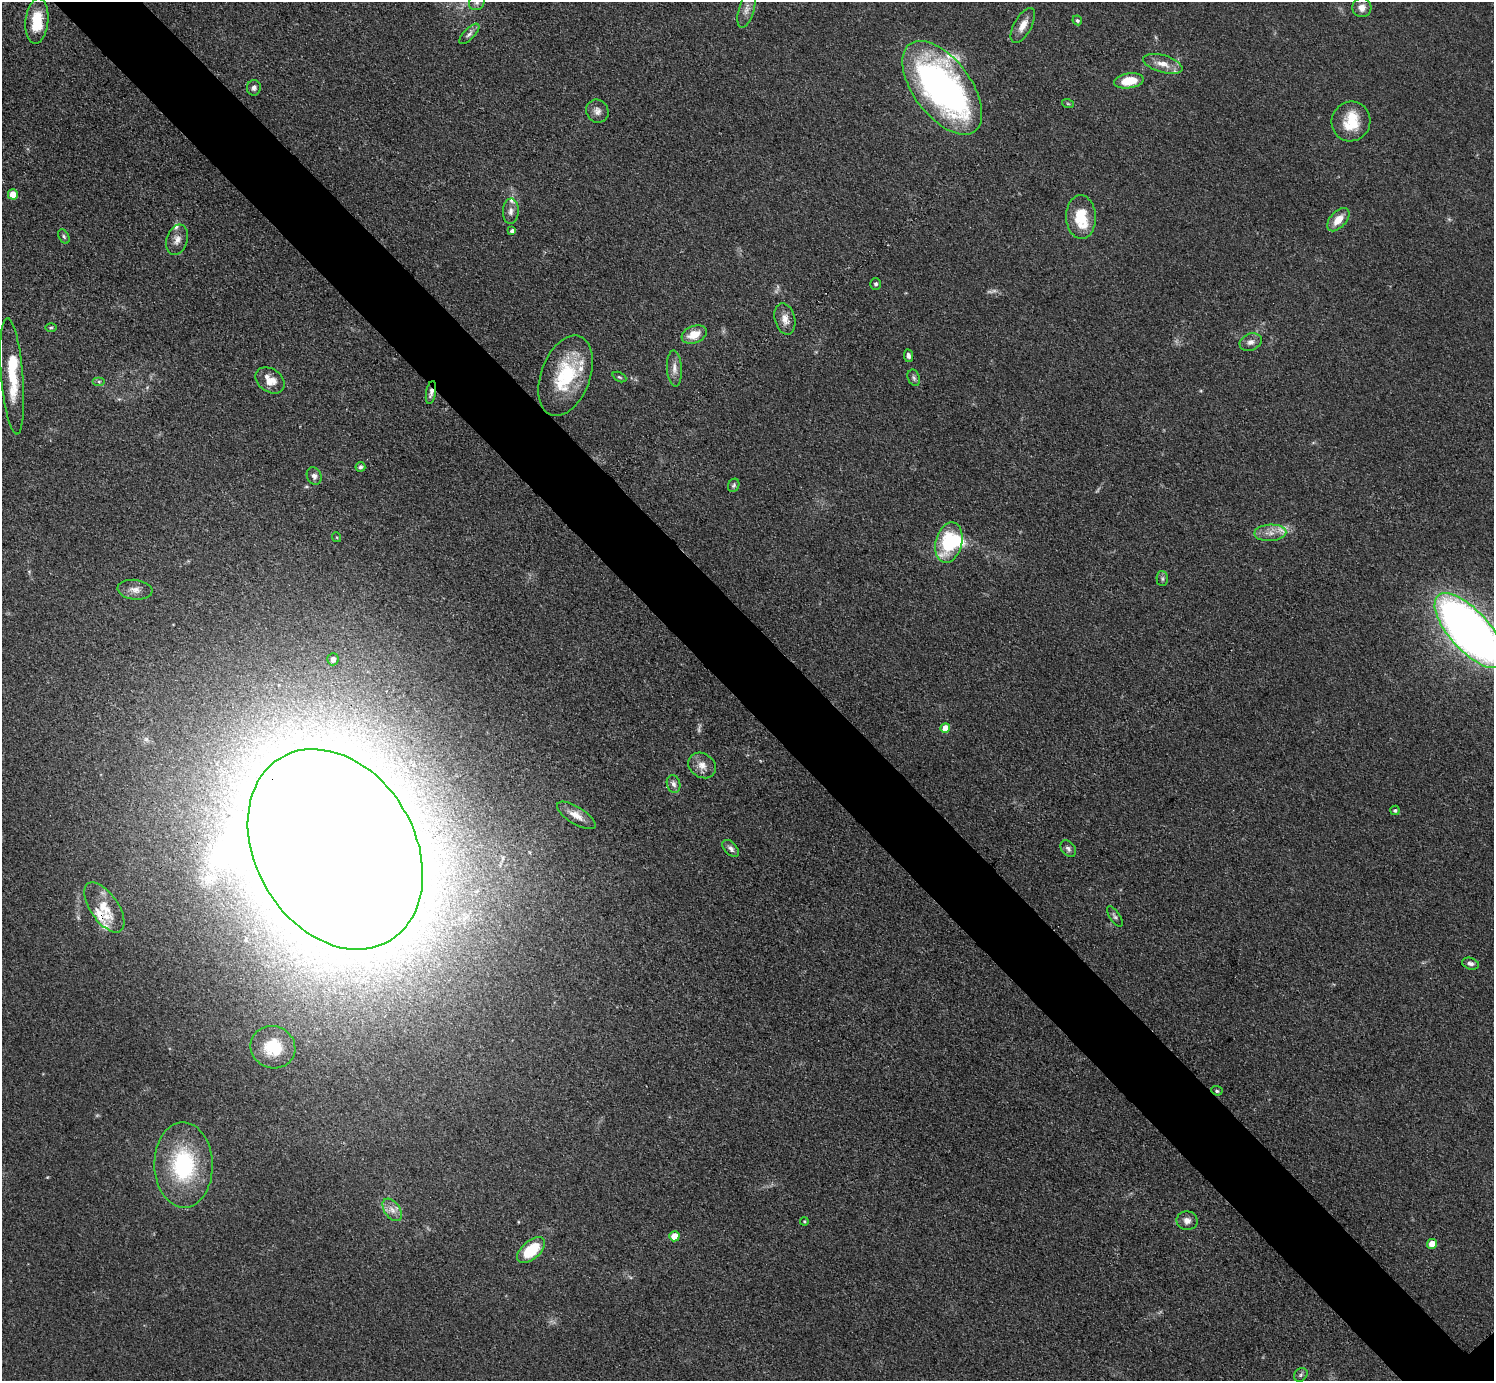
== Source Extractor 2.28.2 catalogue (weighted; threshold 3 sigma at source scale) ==
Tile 11 of 4 x 4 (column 3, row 3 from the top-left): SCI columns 2997-4488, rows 1544-2922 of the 5990 x 5988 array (HDU 1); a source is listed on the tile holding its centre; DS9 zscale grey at full resolution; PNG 1496 x 1383 px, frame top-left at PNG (2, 2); each listed source drawn as its Kron ellipse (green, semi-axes under 4 px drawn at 4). Shown black and unused: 6% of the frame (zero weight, under 3 of 4 exposures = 1% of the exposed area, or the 3 px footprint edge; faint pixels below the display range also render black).
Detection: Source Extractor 2.28.2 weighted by HDU 2 'WHT'; one run over the whole footprint, this tile lists its part. Background 0.101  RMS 0.0065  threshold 0.0292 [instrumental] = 3 sigma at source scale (4.5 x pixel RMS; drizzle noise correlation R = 1.50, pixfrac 1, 0.05/0.05 arcsec/px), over >= 5 px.
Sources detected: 83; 5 too faint to see at this stretch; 2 inside a brighter object's white glare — neither listed nor drawn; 10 inside a brighter listed object's ellipse — not listed separately; the other 66 listed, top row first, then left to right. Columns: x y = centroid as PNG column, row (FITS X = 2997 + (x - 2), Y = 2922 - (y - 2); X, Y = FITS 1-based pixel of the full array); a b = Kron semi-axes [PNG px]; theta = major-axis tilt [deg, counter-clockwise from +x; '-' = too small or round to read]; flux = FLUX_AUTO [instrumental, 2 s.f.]
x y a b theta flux
477 2 8 7 - 2.2
1362 8 9 9 - 5
747 9 19 7 74 4.9
1077 20 5 4 - 1.3
37 21 23 11 84 21
1023 25 19 8 61 6.6
469 34 13 5 46 2.5
1163 64 20 8 -16 8.1
1129 81 15 7 9 16
254 88 7 7 - 2.1
942 88 54 28 -53 280
1068 104 6 3 -19 0.75
597 111 12 11 - 3.9
1351 121 20 19 - 20
13 194 5 5 - 11
511 211 13 8 87 3.8
1081 217 22 15 -88 21
1338 220 14 8 47 8.6
512 231 4 4 - 2.1
64 236 7 5 -63 1.2
177 240 15 10 72 5.4
876 284 6 5 - 1.5
785 319 16 10 -76 6.2
51 328 5 3 - 0.79
694 334 13 8 21 11
1251 342 11 8 21 3.6
908 356 6 4 -82 1.9
674 368 18 7 -86 5
12 376 58 11 -85 25
565 376 42 24 70 46
619 377 7 4 -26 1.1
914 378 8 6 -69 1.6
270 380 16 11 -35 9.1
99 381 6 4 0 1.1
431 393 12 5 80 2.7
360 467 5 5 - 1.4
314 476 9 7 -65 2.6
734 485 7 5 63 1.3
1270 533 16 8 3 6
336 537 5 3 - 0.66
949 542 20 13 76 43
1162 579 7 5 -89 1.5
135 590 17 10 -6 5.4
1469 630 47 20 -48 610
333 659 6 5 - 3.4
945 728 5 4 - 9.8
702 765 14 12 -36 6.3
673 784 9 6 -75 2.9
1395 810 5 4 - 1.2
576 815 22 8 -32 6.5
731 848 10 6 -47 2.5
335 849 106 79 -59 8200
1068 849 9 6 -50 2.2
104 907 29 14 -55 13
1115 916 12 5 -56 1.8
1470 964 9 5 -19 2.5
273 1047 22 21 - 22
1217 1091 6 5 - 1.3
183 1165 43 29 -89 67
392 1210 12 7 -55 4.6
804 1221 4 3 - 0.64
1187 1221 10 9 - 4.1
674 1236 5 5 - 14
1432 1244 5 5 - 8
531 1250 17 9 41 25
1301 1375 7 6 - 1.6
Overlapping masked pixels (flux is a lower limit): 3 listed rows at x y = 431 393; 335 849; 104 907
Isophote crosses this tile's border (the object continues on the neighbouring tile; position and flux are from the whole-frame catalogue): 2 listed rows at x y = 477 2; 1469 630